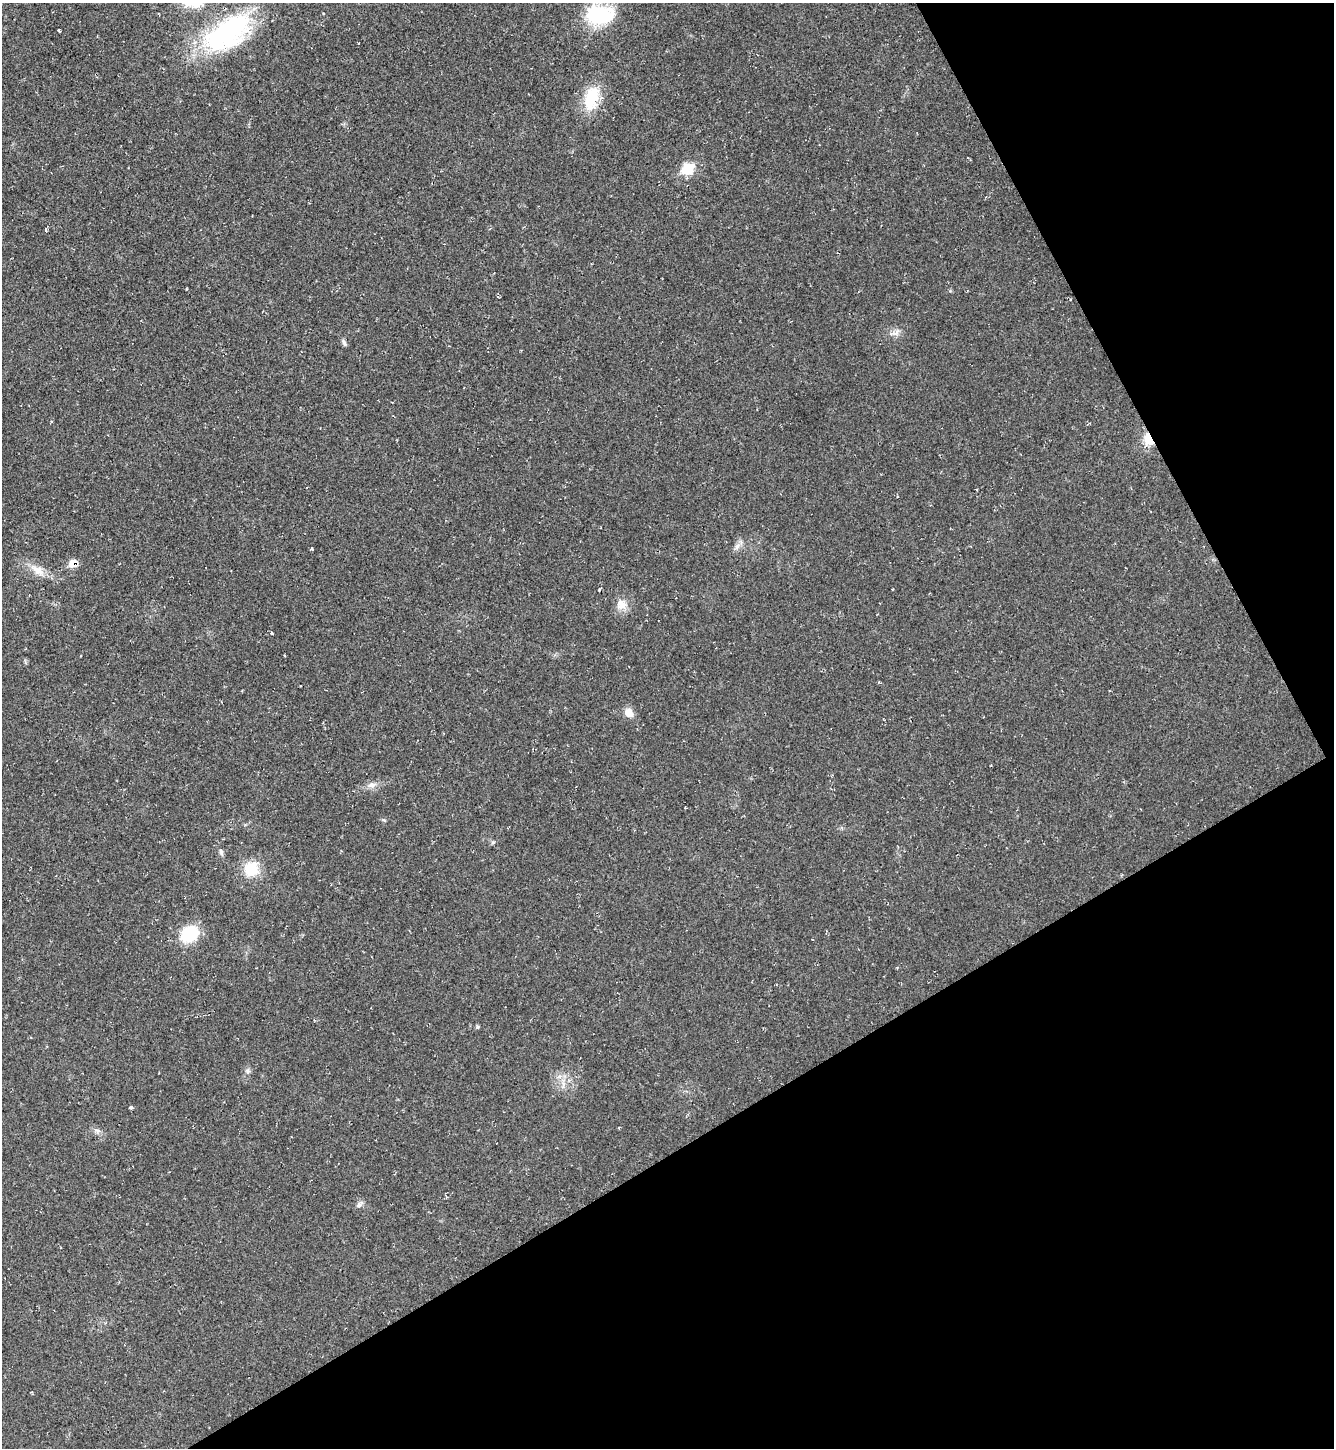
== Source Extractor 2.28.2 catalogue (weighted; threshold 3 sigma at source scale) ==
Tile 12 of 4 x 4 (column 4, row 3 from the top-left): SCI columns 4289-5620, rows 1447-2892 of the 5774 x 5783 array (HDU 1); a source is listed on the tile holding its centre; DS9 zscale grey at full resolution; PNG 1336 x 1450 px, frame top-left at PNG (2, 3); no overlay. Shown black and unused: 29% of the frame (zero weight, under 2 of 3 exposures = <1% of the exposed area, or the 3 px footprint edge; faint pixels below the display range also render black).
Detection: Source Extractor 2.28.2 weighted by HDU 2 'WHT'; one run over the whole footprint, this tile lists its part. Background 0.0196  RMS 0.0059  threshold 0.0267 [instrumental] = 3 sigma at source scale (4.5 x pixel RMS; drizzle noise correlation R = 1.50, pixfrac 1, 0.05/0.05 arcsec/px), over >= 5 px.
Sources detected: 28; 1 inside a brighter object's white glare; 1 cosmic-ray / hot-pixel residue — not listed; the other 26 listed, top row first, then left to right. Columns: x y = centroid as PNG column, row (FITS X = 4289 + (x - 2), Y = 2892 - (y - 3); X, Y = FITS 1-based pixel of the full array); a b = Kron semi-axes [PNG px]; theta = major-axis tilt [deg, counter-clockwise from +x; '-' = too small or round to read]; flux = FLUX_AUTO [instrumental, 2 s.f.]
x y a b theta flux
599 15 28 18 0 42
59 30 3 3 - 1.9
227 32 61 32 33 86
591 98 27 15 77 21
688 169 7 7 - 29
46 231 4 3 - 1.3
896 333 11 7 34 2.8
344 342 10 4 -66 1.3
1149 439 12 8 -66 11
737 546 8 5 45 2
311 549 4 3 - 0.64
73 563 8 7 - 7.8
37 570 22 9 -29 7
621 605 14 13 - 5.7
271 632 4 3 - 3.3
300 686 3 2 - 0.98
628 713 11 9 -56 5.1
372 785 13 7 12 3.4
493 842 6 4 2 0.86
221 852 9 5 -75 1.5
251 869 16 16 - 15
189 934 17 14 36 25
477 1027 5 5 - 0.82
248 1071 6 6 - 1.3
131 1107 4 3 - 1.4
359 1205 8 7 - 1.9
Overlapping masked pixels (flux is a lower limit): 2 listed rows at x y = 1149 439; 73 563
Unlisted compact peaks at least as high as the median listed source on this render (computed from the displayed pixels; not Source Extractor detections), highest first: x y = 96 1130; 384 820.